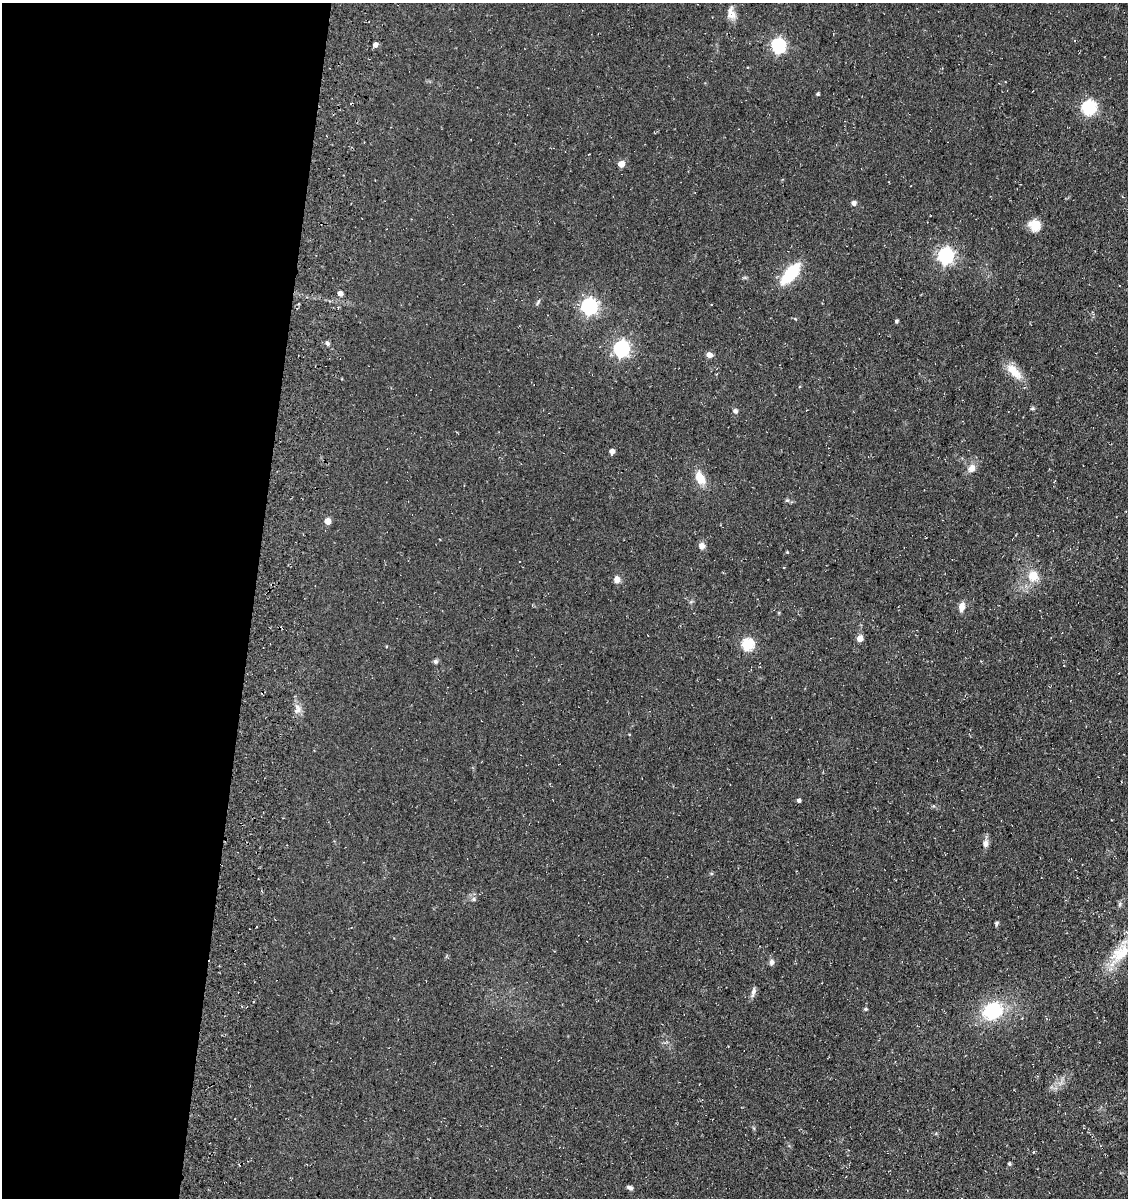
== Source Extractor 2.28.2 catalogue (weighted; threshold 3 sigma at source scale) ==
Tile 5 of 4 x 4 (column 1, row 2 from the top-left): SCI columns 350-1475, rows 2542-3737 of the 5093 x 5080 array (HDU 1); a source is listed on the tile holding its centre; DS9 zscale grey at full resolution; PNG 1130 x 1200 px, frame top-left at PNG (2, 3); no overlay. Shown black and unused: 22% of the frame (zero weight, under 3 of 4 exposures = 11% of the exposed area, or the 3 px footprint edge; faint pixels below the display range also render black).
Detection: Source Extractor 2.28.2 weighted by HDU 2 'WHT'; one run over the whole footprint, this tile lists its part. Background 0.068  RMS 0.009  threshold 0.0407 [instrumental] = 3 sigma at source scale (4.5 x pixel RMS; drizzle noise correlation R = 1.50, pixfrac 1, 0.05/0.05 arcsec/px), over >= 5 px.
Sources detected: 47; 1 cosmic-ray / hot-pixel residue — not listed; the other 46 listed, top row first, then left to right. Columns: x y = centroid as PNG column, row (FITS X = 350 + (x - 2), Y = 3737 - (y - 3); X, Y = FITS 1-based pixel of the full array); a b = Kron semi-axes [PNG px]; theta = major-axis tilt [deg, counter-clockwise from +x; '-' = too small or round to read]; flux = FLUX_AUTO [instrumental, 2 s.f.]
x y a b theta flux
730 12 17 7 80 6.5
375 45 5 4 - 3.6
778 46 6 6 - 150
818 94 4 3 - 1.4
1089 108 8 6 41 130
621 164 5 5 - 9.3
854 203 5 5 - 3.4
1035 225 15 13 -24 10
946 256 7 6 - 210
790 274 19 8 48 52
340 294 5 5 - 4.3
538 302 9 3 61 1.1
589 306 7 6 - 230
896 321 4 4 - 1.5
327 343 6 5 - 1.9
621 349 7 6 - 200
709 355 6 6 - 4.3
1014 371 27 11 -45 13
735 411 7 6 - 2
612 451 5 5 - 3.7
972 468 12 9 51 5.4
700 478 16 10 -62 12
787 500 6 4 -18 1.4
327 521 5 4 - 9.2
702 546 7 7 - 4.2
787 552 4 3 - 0.78
1033 576 6 6 - 26
617 579 8 7 - 4.3
962 607 11 7 79 5.6
860 638 6 5 - 6.6
747 644 6 6 - 80
435 661 6 6 - 1.7
298 709 13 7 89 5.3
629 734 4 3 - 0.59
799 800 4 4 - 2.1
986 843 11 8 84 3.7
474 899 7 5 16 1.8
1120 904 7 4 71 1.4
996 923 5 5 - 1.2
1121 953 37 20 51 33
771 962 7 6 - 2.7
753 992 14 5 74 3.1
866 1009 4 4 - 1.2
993 1010 14 11 29 59
1009 1164 4 4 - 1.3
630 1187 8 5 -18 2
Isophote crosses this tile's border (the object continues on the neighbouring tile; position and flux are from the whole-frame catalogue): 1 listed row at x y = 1121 953